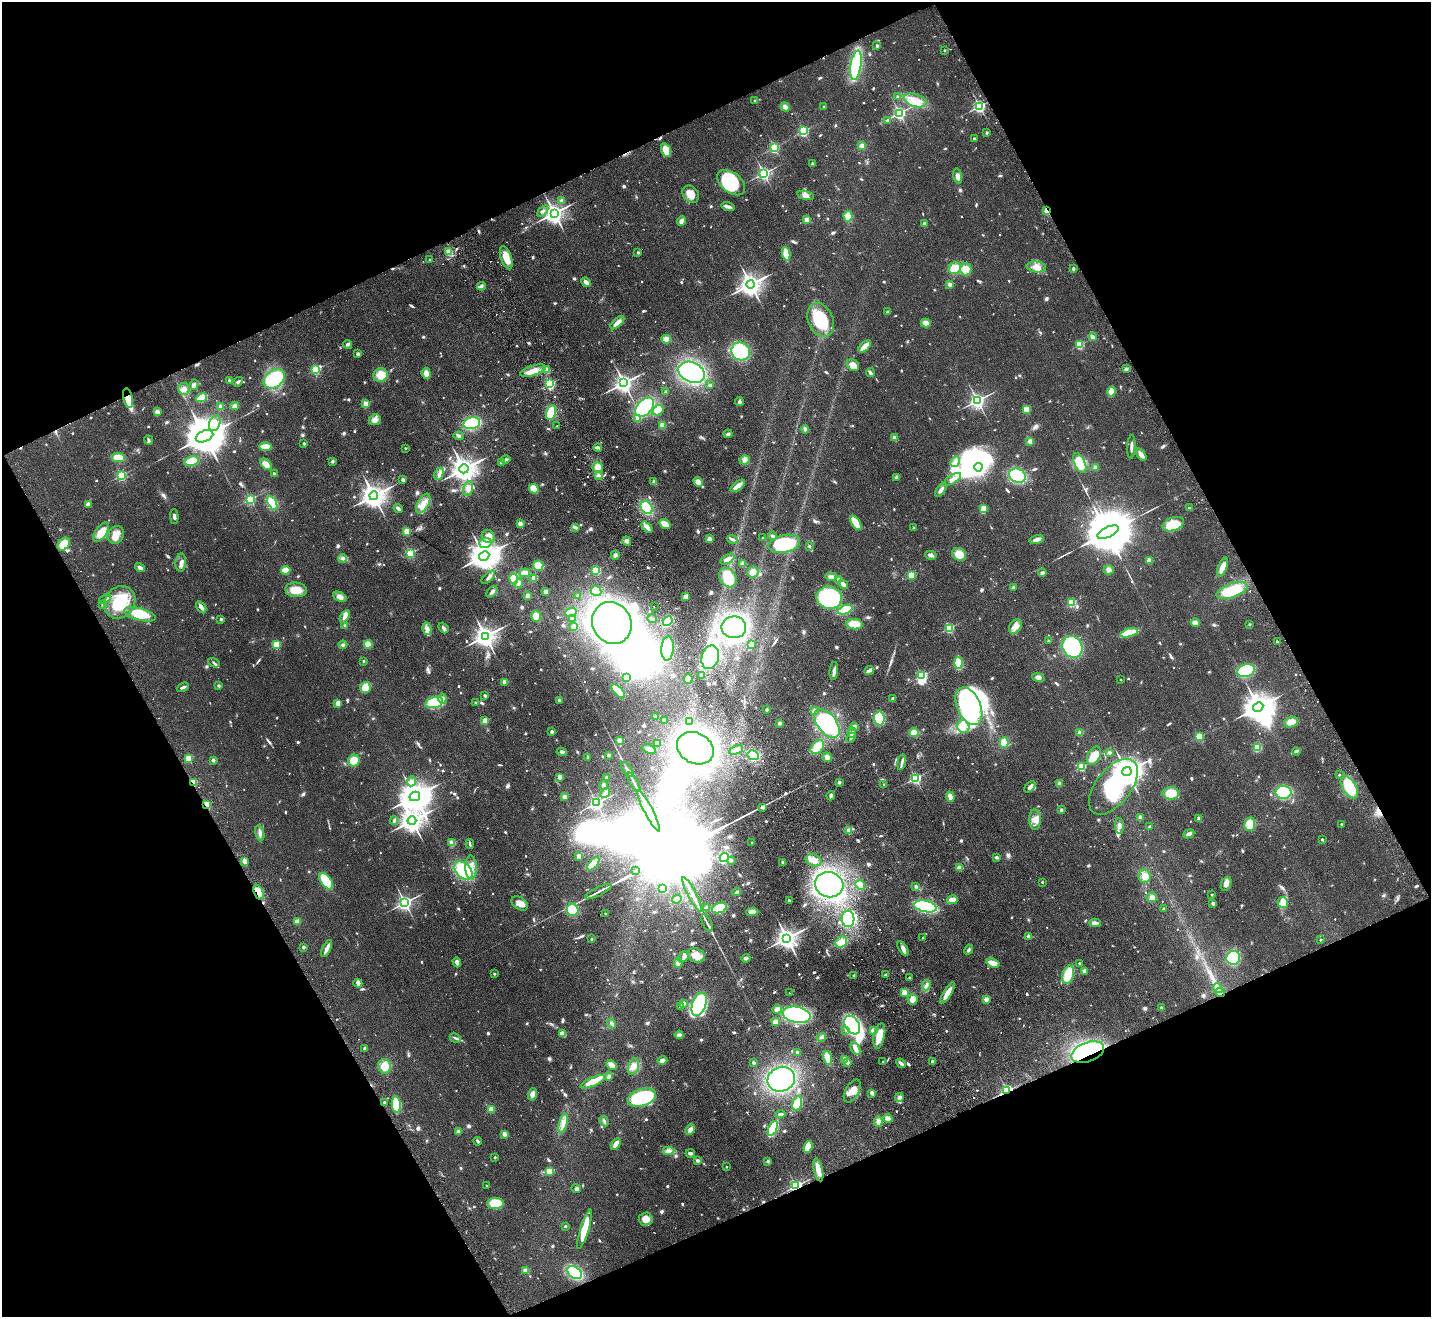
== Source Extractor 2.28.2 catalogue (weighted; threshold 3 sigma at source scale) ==
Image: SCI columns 51-5765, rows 321-5577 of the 5819 x 5764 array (HDU 1 of 3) = the unmasked area's bounding box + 8 px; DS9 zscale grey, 4 x 4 block average (1 PNG px = mean of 4 x 4 image px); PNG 1433 x 1319 px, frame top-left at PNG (2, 2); each listed source drawn as its Kron ellipse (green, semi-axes under 4 px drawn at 4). Shown black and unused: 45% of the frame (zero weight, under 2 of 3 exposures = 3% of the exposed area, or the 3 px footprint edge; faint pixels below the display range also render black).
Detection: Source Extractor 2.28.2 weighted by HDU 2 'WHT'. Background 0.0667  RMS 0.0072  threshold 0.0326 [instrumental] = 3 sigma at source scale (4.5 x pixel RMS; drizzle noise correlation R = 1.50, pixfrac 1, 0.05/0.05 arcsec/px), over >= 5 px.
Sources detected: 1225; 6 too faint to see at this stretch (4 x 4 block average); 36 inside a brighter object's white glare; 13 cosmic-ray / hot-pixel residue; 2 long thin detections or spike segments (spike, bleed or trail) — neither listed nor drawn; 11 coinciding with a brighter row at this scale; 44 inside a brighter listed object's ellipse — not listed separately; of the other 1113, all 500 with FLUX_AUTO >= 8.15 (the completeness limit of this list) listed and drawn (613 fainter detections not listed), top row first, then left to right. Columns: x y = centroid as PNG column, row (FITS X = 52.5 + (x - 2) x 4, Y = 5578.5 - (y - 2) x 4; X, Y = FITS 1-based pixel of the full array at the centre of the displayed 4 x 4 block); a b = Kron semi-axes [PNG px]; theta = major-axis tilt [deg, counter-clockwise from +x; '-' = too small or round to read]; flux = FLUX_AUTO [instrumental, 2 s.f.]
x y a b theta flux
877 46 2 2 - 14
945 50 2 2 - 12
856 65 15 5 81 390
898 97 2 2 - 8.7
915 100 11 6 -19 58
755 101 2 2 - 11
824 106 2 2 - 12
979 106 2 2 - 960
785 107 5 4 - 13
899 113 3 3 - 710
888 121 2 2 - 25
803 131 2 2 - 370
987 132 2 2 - 16
974 139 2 2 - 11
862 146 4 4 - 15
774 148 2 2 - 350
666 150 7 4 -72 75
813 164 2 2 - 28
764 173 3 3 - 730
958 176 8 4 -77 20
731 183 16 10 -38 300
691 194 9 7 -46 44
806 195 8 4 -13 18
562 200 2 2 - 23
728 207 7 2 -16 25
543 211 7 3 51 12
1047 211 2 2 - 71
554 213 3 3 - 2100
848 216 5 4 - 47
807 220 2 2 - 72
681 221 4 3 - 20
925 224 2 2 - 35
449 252 3 3 - 41
638 253 2 2 - 9.7
786 254 6 4 -82 74
506 258 12 5 -71 71
430 260 2 2 - 9.5
1036 267 10 5 -6 34
955 268 6 5 - 68
966 269 6 6 - 47
1073 269 3 2 - 8.8
586 282 5 3 - 24
751 284 4 4 - 3200
950 284 2 2 - 39
481 286 4 3 - 8.7
887 312 3 2 - 8.5
821 320 17 12 -68 190
617 323 8 3 42 30
926 323 5 4 - 26
1092 337 4 3 - 18
666 339 5 4 - 35
347 344 5 3 - 12
1080 345 2 2 - 240
865 346 7 3 43 49
741 351 9 8 - 270
358 354 2 2 - 19
853 365 7 5 -39 37
316 369 2 2 - 200
1126 369 2 2 - 52
547 370 2 2 - 120
533 371 13 5 17 42
692 372 14 10 -25 760
426 373 5 4 - 32
870 373 4 3 - 12
381 375 7 6 - 58
274 379 12 8 38 270
229 380 2 2 - 8.7
238 382 5 3 - 9
624 383 3 3 - 2100
550 384 2 2 - 280
194 385 5 4 - 12
710 385 2 2 - 17
184 389 6 5 - 25
1111 391 5 3 - 75
666 392 2 2 - 12
128 398 10 4 -78 86
202 398 5 3 - 110
977 401 3 3 - 1500
739 402 4 3 - 11
366 404 2 2 - 61
221 406 2 2 - 43
235 406 4 4 - 18
645 407 11 7 48 370
1026 409 2 2 - 200
658 410 6 5 - 49
157 412 4 4 - 15
551 412 7 5 76 130
638 419 2 2 - 41
375 420 6 5 - 22
215 423 8 5 73 30
472 423 8 5 13 240
663 425 3 3 - 32
557 426 2 2 - 13
805 429 4 2 - 14
728 434 4 3 - 9.9
204 436 9 5 24 22000
459 436 5 2 - 10
894 438 2 2 - 71
149 440 5 2 - 10
1030 441 3 3 - 22
304 443 2 2 - 13
266 447 6 3 4 89
598 447 4 3 - 9.3
1131 447 12 2 87 17
405 448 2 2 - 8.5
1141 455 7 4 -55 20
118 458 7 4 -7 60
506 459 5 3 - 9.7
745 460 5 4 - 14
192 461 7 4 13 82
333 461 2 2 - 16
501 462 2 2 - 30
955 462 6 4 61 20
1080 463 11 5 -65 140
266 464 7 4 -44 29
598 467 6 4 -18 29
978 467 4 3 - 1000
1095 468 2 2 - 77
464 469 4 4 - 4600
274 474 2 2 - 17
439 474 6 4 64 17
121 475 3 2 - 220
598 475 3 3 - 8.4
1017 476 8 7 - 240
897 477 4 3 - 15
952 479 10 4 32 27
403 480 2 2 - 23
654 481 4 3 - 8.9
698 482 5 4 - 26
738 486 8 3 36 36
468 489 8 5 76 27
534 489 5 3 - 63
941 490 8 3 55 19
374 496 4 4 - 4300
250 499 3 3 - 270
272 503 7 4 -60 130
423 503 11 5 60 42
88 504 4 3 - 14
398 508 4 3 - 14
647 508 7 5 -52 160
984 508 4 4 - 38
1189 508 2 2 - 8.9
174 516 7 2 -89 12
856 523 8 3 -57 72
520 524 2 2 - 59
665 524 6 3 -34 69
1173 524 11 6 20 130
575 527 3 2 - 15
647 527 6 3 -46 30
913 528 2 2 - 11
407 531 2 2 - 99
101 532 11 5 54 62
1108 532 11 5 25 37000
116 535 9 8 - 47
488 536 7 6 - 29
773 536 4 3 - 8.2
763 538 2 2 - 12
709 539 3 2 - 27
732 539 5 3 - 8.8
1036 540 7 3 16 28
627 541 5 4 - 15
485 543 6 5 - 36
64 544 7 5 50 83
784 544 16 8 13 280
809 546 2 2 - 14
410 553 2 2 - 260
959 554 7 6 - 58
615 555 4 4 - 13
931 555 6 3 -15 12
484 556 5 4 - 8000
343 558 4 3 - 10
727 559 8 3 30 18
1149 560 2 2 - 87
181 563 9 5 86 22
743 564 4 3 - 14
538 566 5 5 - 58
1223 567 10 4 69 53
140 568 5 3 - 14
286 570 5 4 - 49
596 570 2 2 - 170
1109 570 5 5 - 15
753 572 6 5 - 30
525 573 5 3 - 39
1042 573 4 3 - 8.4
911 575 2 2 - 210
488 577 8 3 43 12
831 577 6 3 -7 22
534 578 2 2 - 82
728 578 10 8 -60 120
514 579 5 3 - 93
839 579 4 3 - 8.2
519 583 5 4 - 19
843 584 5 2 - 33
1013 587 4 2 - 13
296 590 11 7 -6 60
1232 590 16 7 19 170
596 591 5 5 - 72
492 592 7 3 49 14
545 592 3 2 - 36
577 595 2 2 - 12
527 596 3 3 - 18
686 596 4 3 - 19
340 597 7 4 -26 23
829 598 13 11 -12 380
105 599 6 2 21 8.9
120 602 17 15 54 200
1072 603 2 2 - 290
103 604 4 3 - 8.4
201 607 7 3 -55 22
654 607 2 2 - 15
845 610 7 3 23 160
571 612 6 4 15 81
140 614 16 6 -15 110
345 616 7 3 58 24
536 616 6 5 - 42
221 619 2 2 - 16
573 619 4 3 - 9.4
652 619 5 3 - 8.9
668 621 5 3 - 160
612 623 21 19 -59 1200
1195 623 4 3 - 31
854 624 8 5 -6 76
1249 624 2 2 - 17
345 625 2 2 - 17
1015 626 8 5 55 33
573 627 4 3 - 16
734 627 12 11 - 800
443 628 6 3 -51 14
949 628 2 2 - 420
427 629 6 4 -76 21
1129 633 9 4 16 130
485 636 4 3 - 3300
1049 641 2 2 - 21
1277 641 2 2 - 13
276 644 2 2 - 140
368 644 4 3 - 41
343 645 4 3 - 9
751 645 4 3 - 15
1072 647 11 9 -61 420
668 648 12 6 86 140
710 657 12 8 75 280
364 661 2 2 - 10
214 663 6 2 -33 8.2
958 663 6 4 -87 130
869 670 5 3 - 16
834 671 9 3 83 21
1246 671 9 6 18 220
922 675 2 2 - 400
702 676 3 3 - 10
626 677 4 3 - 8.3
1038 677 6 4 -19 22
688 679 5 4 - 34
1120 680 2 2 - 9
505 682 3 3 - 29
219 685 2 2 - 13
183 687 6 2 23 12
365 687 5 5 - 77
618 691 9 3 -46 120
485 696 2 2 - 24
442 699 5 3 - 14
893 699 2 2 - 29
559 700 2 2 - 21
434 702 9 5 15 140
338 703 2 2 - 59
476 703 2 2 - 12
969 706 20 11 -66 680
1258 707 5 3 - 8000
767 710 2 2 - 9.4
815 710 3 3 - 13
656 717 3 2 - 17
879 718 7 5 -85 180
485 721 2 2 - 87
664 721 3 3 - 15
689 721 3 3 - 11
1291 722 7 5 17 42
779 723 4 3 - 10
827 723 16 9 -53 380
963 726 7 6 - 34
854 727 4 4 - 11
551 732 2 2 - 23
852 732 5 3 - 21
914 733 5 4 - 43
1080 733 2 2 - 79
1199 737 2 2 - 310
851 738 5 3 - 9.5
619 740 3 3 - 20
1004 742 5 4 - 58
657 743 2 2 - 55
817 747 8 5 46 70
1257 747 4 4 - 41
695 748 19 15 -30 1200
649 749 7 3 -20 23
736 750 7 3 25 24
1296 751 4 3 - 8.4
562 752 5 3 - 9.1
1109 752 3 3 - 8.5
609 755 2 2 - 24
753 755 6 4 -28 140
1094 756 10 6 61 60
588 757 2 2 - 24
827 757 5 4 - 13
189 759 2 2 - 150
213 760 2 2 - 20
354 761 6 5 - 58
902 762 8 2 78 11
1082 767 2 2 - 280
627 769 9 2 -52 11
1127 772 4 3 - 8000
1339 775 2 2 - 10
559 777 2 2 - 62
606 777 2 2 - 17
916 778 2 2 - 690
411 781 5 4 - 15
193 782 4 2 - 73
634 782 11 2 -59 12
839 782 2 2 - 34
1059 784 2 2 - 74
604 785 4 3 - 9.2
884 785 2 2 - 12
1030 787 7 4 48 19
1113 787 32 17 52 610
1349 787 12 7 -59 130
1283 792 8 6 1 190
605 793 5 3 - 24
1171 793 8 6 0 91
415 796 5 4 - 9300
831 796 4 2 - 16
564 797 3 3 - 20
950 797 5 3 - 34
596 803 3 3 - 810
207 805 2 2 - 160
762 807 2 2 - 42
1061 810 2 2 - 34
649 811 23 2 -62 44
1140 817 3 3 - 9.3
1199 819 2 2 - 59
1035 820 10 6 -88 35
394 821 4 3 - 8.9
412 821 4 3 - 4700
1250 824 7 5 79 70
1341 824 2 2 - 11
1119 826 8 4 -88 19
1150 827 2 2 - 35
849 830 4 4 - 14
260 833 8 4 -79 16
1189 834 6 3 25 14
1322 840 2 2 - 24
452 843 2 2 - 120
752 843 2 2 - 8.9
470 844 5 2 - 10
579 856 2 2 - 41
724 857 4 4 - 110
997 857 3 2 - 9.2
731 860 2 2 - 13
814 860 8 5 -19 41
245 861 4 3 - 28
783 862 2 2 - 33
593 864 8 3 50 96
471 867 11 6 -89 42
959 868 4 3 - 20
636 870 3 2 - 2800
463 871 11 7 -46 270
1145 876 6 6 - 33
326 881 9 5 -54 160
1042 882 2 2 - 12
1226 884 7 5 67 24
829 885 14 12 -17 860
860 885 5 3 - 47
916 886 3 2 - 9.9
663 889 4 3 - 37
598 891 15 2 27 18
258 892 8 4 -68 63
737 892 4 2 - 8.9
692 894 19 2 -63 41
1212 894 2 2 - 11
1152 897 5 5 - 16
677 899 5 3 - 20
952 900 5 3 - 33
789 901 2 2 - 18
405 903 3 3 - 1000
520 903 9 6 -32 29
1213 903 2 2 - 49
1283 903 5 5 - 41
925 906 11 5 -12 400
707 908 4 3 - 17
719 908 7 5 23 130
1164 909 2 2 - 14
573 910 6 5 - 160
752 912 6 3 3 30
606 914 2 2 - 12
848 919 8 6 -85 200
297 922 2 2 - 48
707 923 9 2 -61 10
1095 923 5 4 - 18
1029 936 3 3 - 9.5
787 938 4 3 - 3900
923 938 2 2 - 11
591 939 2 2 - 16
1321 939 2 2 - 14
841 942 6 5 - 43
304 947 2 2 - 25
327 948 9 2 65 35
903 949 8 4 -57 18
969 950 5 3 - 8.2
696 955 9 7 -26 35
684 957 6 4 49 15
746 958 5 3 - 9
1233 958 7 7 - 210
457 962 5 4 - 16
678 963 5 4 - 17
993 963 7 3 -19 51
1079 963 2 2 - 12
1084 971 4 3 - 17
494 974 2 2 - 11
886 975 2 2 - 20
1068 975 9 5 74 110
854 976 2 2 - 29
909 978 2 2 - 9.2
358 983 4 3 - 17
926 985 5 2 - 9.4
1218 988 5 2 - 12
904 992 2 2 - 120
789 993 2 2 - 20
947 993 12 3 59 52
1220 993 5 2 - 9.6
913 999 5 5 - 31
986 999 2 2 - 66
684 1003 4 3 - 18
699 1004 12 7 70 420
680 1006 2 2 - 16
1161 1008 2 2 - 35
777 1009 5 3 - 34
797 1015 14 8 -10 570
775 1022 3 2 - 69
612 1024 5 3 - 9.4
852 1025 10 7 -57 490
846 1030 2 2 - 8.5
874 1031 4 2 - 39
563 1033 4 4 - 22
679 1035 4 3 - 17
879 1036 13 5 78 76
821 1037 5 3 - 8.7
455 1038 6 2 -27 8.2
364 1048 2 2 - 17
855 1049 7 3 -61 30
797 1052 2 2 - 27
1088 1052 17 9 20 510
828 1058 7 4 -75 51
845 1059 2 2 - 110
662 1061 5 3 - 19
848 1062 2 2 - 29
883 1062 2 2 - 10
932 1062 2 2 - 28
753 1063 2 2 - 22
901 1063 5 2 - 17
611 1065 6 4 -27 28
384 1066 7 6 - 77
633 1066 8 5 72 30
609 1076 4 3 - 8.3
781 1079 14 12 23 610
593 1082 13 4 24 85
852 1091 13 6 61 49
1007 1091 2 2 - 980
872 1093 2 2 - 55
533 1094 6 3 73 27
642 1097 14 8 18 300
899 1097 4 3 - 14
384 1102 2 2 - 14
797 1103 7 4 74 77
396 1105 8 4 -84 170
491 1110 2 2 - 100
780 1114 5 2 - 11
888 1118 4 3 - 24
604 1121 5 3 - 10
878 1122 5 4 - 17
563 1124 10 4 76 32
773 1128 8 3 63 210
690 1130 6 4 61 17
458 1132 2 2 - 46
504 1134 2 2 - 45
478 1141 4 2 - 9.3
616 1144 6 4 59 23
808 1147 6 3 69 96
668 1151 6 4 3 20
690 1153 4 3 - 12
495 1157 2 2 - 10
698 1160 4 3 - 12
768 1161 2 2 - 29
727 1167 2 2 - 8.7
818 1170 12 4 -78 49
550 1172 2 2 - 110
487 1186 2 2 - 8.7
796 1186 2 2 - 880
576 1189 5 4 - 9.1
495 1203 8 5 2 120
646 1219 7 6 - 46
565 1226 2 2 - 16
585 1229 21 4 73 130
525 1270 4 3 - 11
575 1273 8 5 -35 280
Overlapping masked pixels (flux is a lower limit): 9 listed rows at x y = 1047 211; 128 398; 193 782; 207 805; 258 892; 1220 993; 1088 1052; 1007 1091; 796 1186
Diffuse or blended objects may show on this block-average render without a row.